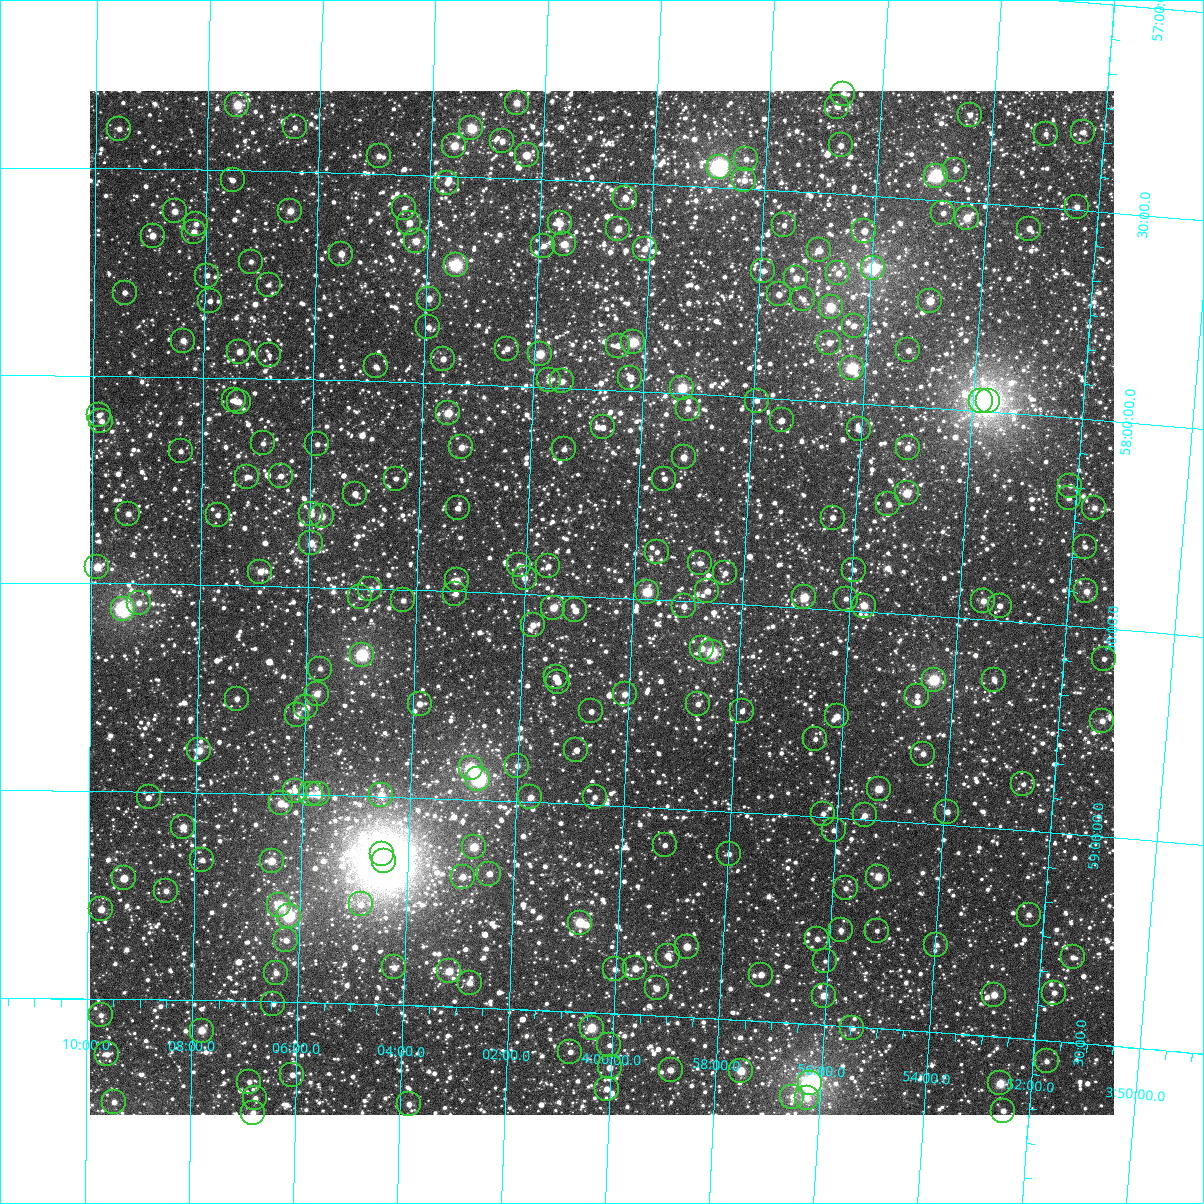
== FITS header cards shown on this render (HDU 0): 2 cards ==
NAXIS1  =                 1024
NAXIS2  =                 1024

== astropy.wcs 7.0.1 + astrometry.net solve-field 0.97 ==
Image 1024 x 1024 px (HDU 0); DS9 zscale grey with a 90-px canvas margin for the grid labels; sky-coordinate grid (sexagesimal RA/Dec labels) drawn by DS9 from the SOLVED WCS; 248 Tycho-2 reference stars matched to detected sources circled (green)
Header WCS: RA---TAN-SIP/DEC--TAN-SIP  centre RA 04:00:35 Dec +58:31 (60.14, +58.51 deg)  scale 8.67 arcsec/px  FOV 148.0' x 148.0'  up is +177 deg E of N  parity flipped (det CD > 0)
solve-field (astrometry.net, Tycho-2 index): VERIFIED the header's WCS against the Tycho-2 star catalogue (verified at 6 index scales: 15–248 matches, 0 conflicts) and refined it, rather than solving blind
Solved WCS: RA---TAN-SIP/DEC--TAN-SIP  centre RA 04:00:35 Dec +58:31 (60.14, +58.51 deg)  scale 8.67 arcsec/px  FOV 148.0' x 148.0'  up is +177 deg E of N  parity flipped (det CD > 0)
The solver's refit moves the header's centre by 0.34 arcsec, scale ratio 1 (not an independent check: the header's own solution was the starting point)
Tycho-2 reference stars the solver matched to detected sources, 248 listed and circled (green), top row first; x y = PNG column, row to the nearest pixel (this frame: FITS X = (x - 90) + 1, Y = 1024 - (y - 91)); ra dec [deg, ICRS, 3 dp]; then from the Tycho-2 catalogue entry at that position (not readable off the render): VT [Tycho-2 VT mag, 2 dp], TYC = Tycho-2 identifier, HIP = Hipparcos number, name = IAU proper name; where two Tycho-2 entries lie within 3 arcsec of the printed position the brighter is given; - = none
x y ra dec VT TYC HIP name
843 94 59.171 +57.258 10.79 3725-199-1 - -
517 103 60.623 +57.318 9.85 3726-229-1 - -
237 105 61.868 +57.343 9.19 3726-306-1 19247 -
837 107 59.193 +57.291 11.23 3725-214-1 - -
970 115 58.602 +57.289 11.11 3725-710-1 - -
295 127 61.610 +57.394 11.26 3726-787-1 - -
471 128 60.821 +57.383 8.90 3726-984-1 - -
119 129 62.394 +57.405 10.94 3726-430-1 - -
1083 132 58.092 +57.312 11.30 3725-341-1 - -
1046 134 58.259 +57.323 11.50 3725-971-1 - -
502 141 60.681 +57.412 11.29 3726-514-1 - -
841 145 59.169 +57.383 10.79 3725-838-1 - -
454 146 60.894 +57.427 9.72 3726-434-1 - -
527 155 60.569 +57.444 10.94 3726-1535-1 - -
379 156 61.231 +57.457 10.85 3726-1326-1 - -
746 159 59.587 +57.429 11.11 3725-302-1 - -
719 167 59.708 +57.451 6.96 3725-1789-1 18602 -
955 170 58.650 +57.424 11.40 3725-195-1 - -
936 176 58.734 +57.441 7.80 3725-1845-1 18314 -
233 180 61.883 +57.525 11.70 3726-1462-1 - -
744 180 59.591 +57.480 10.87 3725-1708-1 - -
447 183 60.921 +57.518 11.45 3726-1560-1 - -
625 198 60.119 +57.537 11.14 3726-1331-1 - -
1077 207 58.097 +57.492 10.85 3725-1714-1 - -
404 208 61.112 +57.581 11.22 3726-1403-1 - -
175 211 62.141 +57.602 10.50 3726-1278-1 - -
290 211 61.621 +57.595 9.93 3726-1508-1 - -
943 213 58.691 +57.530 11.10 3725-1598-1 - -
967 218 58.583 +57.537 9.65 3725-1569-1 - -
409 223 61.084 +57.616 10.65 3726-1437-1 - -
560 223 60.408 +57.604 9.94 3726-1418-1 - -
196 224 62.044 +57.631 11.36 3726-1315-1 - -
784 225 59.401 +57.583 11.22 3725-1497-1 - -
618 229 60.146 +57.611 10.06 3726-1143-1 - -
1029 229 58.303 +57.553 11.19 3725-1833-1 - -
864 231 59.040 +57.585 11.20 3725-1737-1 - -
194 232 62.053 +57.651 10.94 3726-1121-1 - -
153 236 62.239 +57.661 10.55 3726-1629-1 - -
416 241 61.052 +57.660 10.06 3726-1537-1 - -
564 244 60.384 +57.654 9.75 3726-1520-1 - -
543 246 60.478 +57.660 11.74 3726-1186-1 - -
645 249 60.022 +57.657 10.95 3726-1240-1 - -
819 250 59.240 +57.638 10.40 3725-1474-1 - -
341 254 61.387 +57.695 10.34 3726-1578-1 - -
251 262 61.793 +57.719 11.19 3726-1625-1 - -
456 265 60.871 +57.714 8.02 3726-1610-1 18932 -
873 268 58.990 +57.674 8.87 3725-1807-1 - -
763 271 59.484 +57.695 11.11 3725-1556-1 - -
838 273 59.145 +57.690 10.77 3725-1367-1 - -
207 276 61.990 +57.755 11.39 3726-1243-1 - -
796 278 59.334 +57.709 10.57 3725-1368-1 - -
269 285 61.710 +57.774 12.29 3726-1640-1 - -
125 293 62.361 +57.799 11.99 3726-1405-1 - -
779 294 59.408 +57.750 10.99 3725-1672-1 - -
429 299 60.986 +57.797 10.52 3726-1586-1 - -
803 299 59.295 +57.758 11.23 3725-1471-1 - -
210 301 61.975 +57.816 11.91 3726-1409-1 - -
930 301 58.725 +57.743 9.95 3725-1274-1 - -
831 307 59.171 +57.774 9.01 3725-1282-1 - -
854 326 59.062 +57.815 11.40 3725-1417-1 - -
428 327 60.984 +57.866 10.88 3726-1596-1 - -
183 341 62.093 +57.912 10.48 3726-1515-1 - -
633 342 60.053 +57.882 8.98 3726-1266-1 - -
829 343 59.169 +57.859 11.63 3725-1240-1 - -
618 346 60.123 +57.892 11.52 3726-1290-1 - -
507 349 60.624 +57.911 11.54 3726-1136-1 - -
908 350 58.808 +57.866 11.44 3725-1040-1 - -
239 352 61.837 +57.937 10.48 3726-1197-1 - -
540 354 60.474 +57.921 9.25 3726-1614-1 - -
269 355 61.702 +57.944 12.54 3726-1082-1 - -
443 359 60.912 +57.941 11.05 3726-1097-1 - -
376 366 61.218 +57.964 11.21 3726-1104-1 - -
852 368 59.057 +57.917 8.25 3725-1211-1 - -
630 378 60.060 +57.969 10.72 3726-1081-1 - -
549 380 60.428 +57.984 10.84 3726-1458-1 - -
562 381 60.368 +57.984 10.68 3726-1307-1 - -
682 388 59.823 +57.987 8.79 3725-1230-1 18632 -
234 400 61.857 +58.053 12.00 3726-1427-1 - -
757 401 59.480 +58.008 11.50 3725-1728-1 - -
981 401 58.465 +57.976 9.98 3725-1136-1 - -
988 401 58.430 +57.975 5.81 3725-1884-1 18217 -
239 402 61.837 +58.058 10.54 3726-1086-1 - -
688 409 59.793 +58.036 10.80 3725-1720-1 - -
448 413 60.881 +58.071 9.70 3726-1170-1 - -
99 415 62.472 +58.095 11.81 3726-1639-1 - -
782 420 59.363 +58.053 11.48 3725-1253-1 - -
101 421 62.460 +58.109 10.78 3726-1094-1 - -
603 427 60.175 +58.091 11.31 3726-1408-1 - -
859 429 59.010 +58.063 11.39 3725-1495-1 - -
263 443 61.721 +58.157 11.98 3730-574-1 - -
317 444 61.474 +58.155 11.21 3730-412-1 - -
461 447 60.815 +58.152 10.33 3730-522-1 - -
908 448 58.783 +58.100 10.90 3725-1476-1 - -
564 449 60.346 +58.147 12.02 3730-390-1 - -
181 451 62.097 +58.179 11.22 3730-458-1 - -
684 457 59.799 +58.154 10.22 3729-435-1 - -
281 476 61.637 +58.234 11.46 3730-358-1 - -
247 477 61.791 +58.238 11.36 3730-466-1 - -
396 479 61.110 +58.233 11.73 3730-314-1 - -
664 479 59.883 +58.208 11.46 3729-731-1 - -
1070 486 58.030 +58.163 11.49 3729-509-1 - -
907 493 58.773 +58.209 9.37 3729-681-1 18325 -
355 494 61.295 +58.272 11.34 3730-408-1 - -
1069 498 58.033 +58.194 11.56 3729-141-1 - -
888 504 58.854 +58.239 10.74 3729-63-1 - -
458 508 60.821 +58.299 11.18 3730-556-1 - -
1094 508 57.913 +58.211 11.21 3729-73-1 - -
128 514 62.332 +58.332 10.79 3730-608-1 - -
311 514 61.493 +58.325 11.14 3730-420-1 - -
218 515 61.922 +58.331 11.68 3730-562-1 - -
322 516 61.443 +58.329 10.09 3730-586-1 - -
833 518 59.105 +58.279 11.02 3729-193-1 - -
311 543 61.491 +58.394 10.05 3730-1558-1 - -
1085 547 57.941 +58.308 11.79 3729-243-1 - -
657 552 59.900 +58.385 11.37 3729-933-1 - -
700 563 59.702 +58.406 11.19 3729-931-1 - -
519 565 60.532 +58.430 11.04 3730-1529-1 - -
548 566 60.397 +58.430 11.71 3730-1439-1 - -
97 567 62.472 +58.460 9.52 3730-1438-1 19447 -
854 570 58.991 +58.401 12.15 3729-895-1 - -
260 572 61.721 +58.466 10.38 3730-1365-1 - -
725 573 59.582 +58.427 10.99 3729-689-1 - -
525 578 60.503 +58.461 11.02 3730-1566-1 - -
457 580 60.815 +58.472 10.51 3730-1334-1 - -
370 589 61.212 +58.500 10.65 3730-1350-1 - -
707 591 59.659 +58.473 11.48 3729-665-1 - -
1086 591 57.918 +58.414 10.51 3729-135-1 - -
647 592 59.936 +58.482 8.88 3729-467-1 - -
455 594 60.819 +58.505 11.59 3730-1502-1 - -
360 597 61.258 +58.521 11.70 3730-1263-1 - -
804 597 59.213 +58.475 9.35 3729-201-1 - -
846 599 59.021 +58.472 12.59 3729-183-1 - -
403 600 61.060 +58.526 11.07 3730-1327-1 - -
983 601 58.389 +58.455 10.52 3729-591-1 - -
139 603 62.278 +58.545 10.89 3730-1289-1 - -
684 606 59.764 +58.512 11.28 3729-911-1 - -
864 606 58.936 +58.486 9.91 3729-203-1 - -
1000 606 58.312 +58.464 11.35 3729-797-1 - -
553 608 60.367 +58.530 10.04 3730-1450-1 - -
123 609 62.352 +58.560 7.12 3730-1178-1 19408 -
575 610 60.264 +58.534 10.60 3730-1385-1 - -
533 625 60.457 +58.574 10.56 3730-1541-1 - -
702 648 59.672 +58.611 11.07 3729-93-1 - -
712 652 59.623 +58.619 8.39 3729-57-1 18567 -
362 655 61.244 +58.660 7.82 3730-1047-1 19057 -
1104 659 57.814 +58.573 11.67 3729-119-1 - -
320 669 61.434 +58.696 11.47 3730-1073-1 - -
556 677 60.342 +58.697 11.44 3730-1071-1 - -
934 680 58.591 +58.653 8.85 3729-381-1 18260 -
994 680 58.313 +58.643 11.21 3729-187-1 - -
558 682 60.330 +58.708 11.32 3730-1401-1 - -
317 694 61.447 +58.756 10.32 3730-797-1 - -
625 694 60.018 +58.731 10.43 3730-983-1 - -
917 696 58.664 +58.695 11.40 3729-283-1 - -
237 699 61.817 +58.772 11.16 3730-1009-1 - -
420 704 60.968 +58.773 10.80 3730-1326-1 - -
698 704 59.677 +58.746 11.71 3729-669-1 - -
306 707 61.493 +58.790 10.89 3730-1463-1 - -
591 711 60.170 +58.776 11.45 3730-1001-1 - -
742 711 59.471 +58.758 11.30 3729-531-1 - -
297 715 61.537 +58.809 11.16 3730-1400-1 - -
837 716 59.029 +58.756 10.45 3729-55-1 - -
1102 721 57.800 +58.722 10.52 3729-253-1 - -
815 739 59.123 +58.814 11.55 3729-1239-1 - -
199 750 61.990 +58.899 10.01 3730-1292-1 - -
576 750 60.231 +58.870 11.49 3730-994-1 - -
923 754 58.617 +58.833 11.01 3729-1217-1 - -
517 766 60.503 +58.914 11.39 3730-1091-1 - -
471 768 60.720 +58.924 8.31 3730-975-1 18880 -
478 779 60.682 +58.949 7.56 3730-817-1 18871 -
1023 784 58.142 +58.888 11.80 3729-1034-1 - -
879 789 58.813 +58.925 9.66 3729-1106-1 - -
295 791 61.537 +58.991 11.12 3730-901-1 - -
311 794 61.461 +58.999 11.14 3730-1194-1 - -
318 794 61.429 +58.998 9.79 3730-827-1 - -
381 795 61.135 +58.997 10.01 3730-937-1 - -
149 797 62.220 +59.013 12.07 3730-729-1 - -
530 797 60.436 +58.988 10.92 3730-859-1 - -
595 797 60.135 +58.982 11.36 3730-730-1 - -
281 803 61.603 +59.022 10.07 3730-894-1 - -
947 812 58.486 +58.969 10.80 3729-964-1 - -
823 814 59.065 +58.992 11.30 3729-958-1 - -
865 815 58.871 +58.990 10.95 3729-954-1 - -
183 827 62.057 +59.084 10.22 3730-1416-1 - -
834 830 59.012 +59.031 11.61 3729-968-1 - -
665 845 59.798 +59.089 11.52 3729-758-1 - -
474 847 60.692 +59.114 9.47 3730-1512-1 - -
382 854 61.123 +59.138 10.28 3730-365-1 - -
729 854 59.494 +59.103 12.00 3729-1039-1 - -
202 860 61.964 +59.163 11.24 3730-814-1 - -
272 861 61.639 +59.161 9.93 3730-1241-1 - -
384 861 61.113 +59.156 5.09 3730-1595-1 19018 -
489 874 60.614 +59.176 10.67 3730-1371-1 - -
463 877 60.739 +59.187 10.81 3730-1198-1 - -
878 877 58.788 +59.135 9.82 3729-1091-1 - -
124 878 62.331 +59.210 10.53 3730-625-1 - -
846 888 58.938 +59.168 11.45 3729-1052-1 - -
166 891 62.133 +59.238 10.96 3730-683-1 - -
361 904 61.215 +59.261 11.50 3730-722-1 - -
279 905 61.598 +59.268 8.89 3730-331-1 - -
101 909 62.437 +59.285 10.70 3730-449-1 - -
1029 915 58.071 +59.201 11.28 3729-1033-1 - -
289 916 61.553 +59.293 8.07 3730-743-1 - -
580 923 60.180 +59.285 9.10 3730-786-1 - -
841 930 58.948 +59.270 11.41 3729-816-1 - -
877 931 58.779 +59.265 12.12 3729-790-1 - -
817 939 59.058 +59.294 11.34 3729-394-1 - -
286 940 61.562 +59.352 11.57 3730-767-1 - -
936 945 58.496 +59.290 11.45 3729-548-1 - -
687 947 59.669 +59.330 10.04 3729-360-1 - -
668 956 59.757 +59.354 10.86 3729-1002-1 - -
1073 957 57.849 +59.295 11.41 3729-596-1 - -
825 961 59.014 +59.346 12.04 3729-1061-1 - -
394 967 61.048 +59.410 10.76 3730-1297-1 - -
635 968 59.907 +59.389 10.29 3729-340-1 - -
615 969 60.005 +59.393 11.12 3730-547-1 - -
449 971 60.788 +59.415 9.67 3730-855-1 - -
276 973 61.606 +59.431 10.86 3730-459-1 - -
761 975 59.312 +59.388 10.67 3729-528-1 - -
470 983 60.688 +59.441 10.33 3730-1196-1 - -
657 988 59.802 +59.435 10.93 3729-1179-1 - -
1054 993 57.924 +59.384 11.32 3729-156-1 - -
994 995 58.205 +59.399 10.08 3729-1236-1 - -
824 996 59.011 +59.430 10.40 3729-1190-1 - -
273 1004 61.616 +59.505 11.61 3730-871-1 - -
101 1015 62.434 +59.540 11.06 3730-998-1 - -
592 1028 60.101 +59.537 9.14 3730-1011-1 - -
852 1028 58.866 +59.503 11.23 3729-120-1 - -
202 1031 61.953 +59.573 9.72 3730-733-1 - -
609 1045 60.013 +59.577 11.52 3730-319-1 - -
570 1052 60.197 +59.597 11.52 3730-1576-1 - -
107 1054 62.401 +59.633 11.27 3730-413-1 - -
1047 1061 57.933 +59.550 11.63 3729-1177-1 - -
610 1067 60.007 +59.631 11.89 3730-790-1 - -
671 1070 59.716 +59.629 10.80 3729-334-1 - -
741 1071 59.382 +59.622 9.58 3729-1205-1 18516 -
292 1075 61.517 +59.675 11.62 3730-1088-1 - -
249 1082 61.722 +59.695 11.41 3730-823-1 - -
810 1083 59.048 +59.642 6.63 3729-1086-1 18413 -
1000 1083 58.145 +59.611 9.39 3729-586-1 18128 -
607 1089 60.017 +59.682 11.41 3730-1096-1 - -
792 1097 59.129 +59.677 11.39 3729-1230-1 - -
255 1098 61.691 +59.733 11.19 3730-557-1 - -
807 1098 59.057 +59.679 10.84 3729-1245-1 - -
114 1102 62.365 +59.748 11.18 3730-896-1 - -
409 1104 60.957 +59.738 11.24 3730-407-1 - -
1003 1111 58.121 +59.677 11.21 3729-96-1 - -
253 1113 61.701 +59.769 10.51 3730-789-1 - -